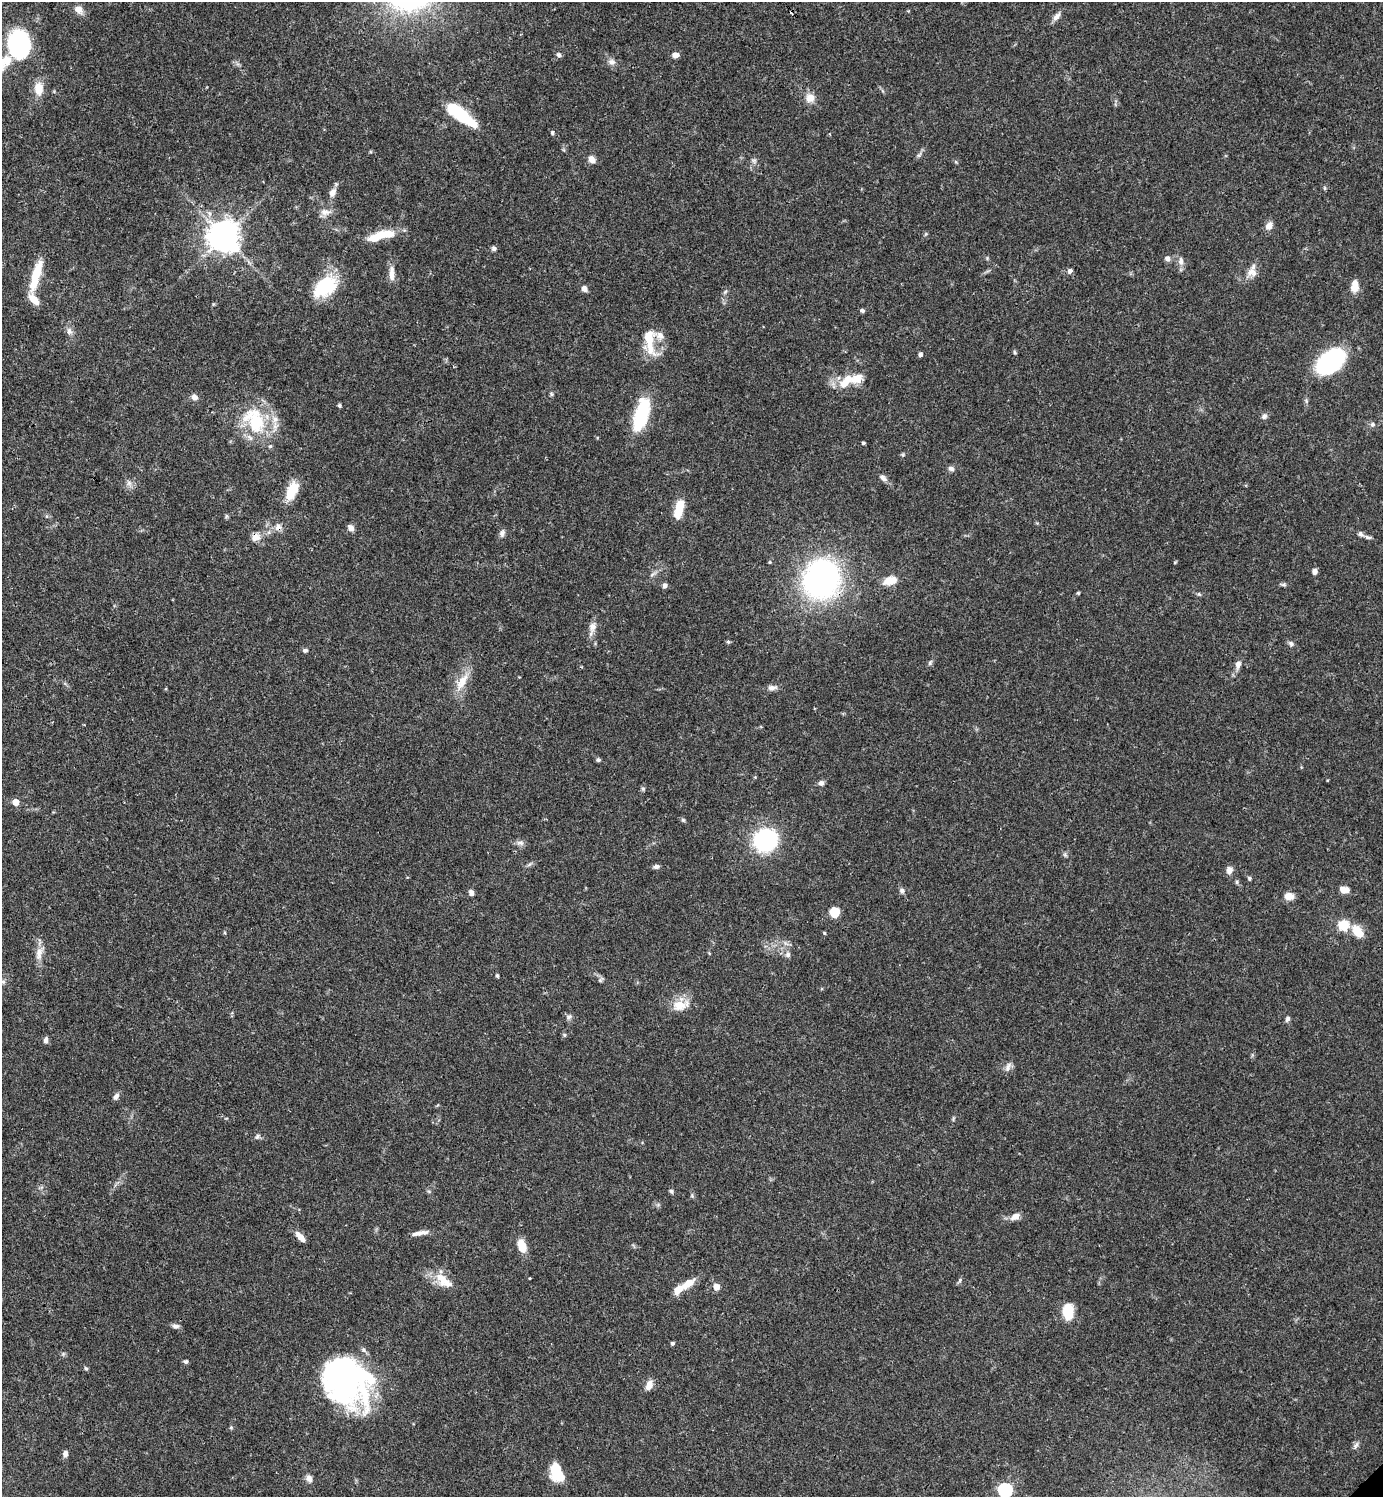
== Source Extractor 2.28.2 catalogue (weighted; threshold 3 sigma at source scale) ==
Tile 11 of 4 x 4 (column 3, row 3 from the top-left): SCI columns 3063-4443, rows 1497-2991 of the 5981 x 5982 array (HDU 1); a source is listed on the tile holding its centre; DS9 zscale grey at full resolution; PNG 1385 x 1499 px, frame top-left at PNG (2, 2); no overlay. Shown black and unused: <1% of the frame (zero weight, under 3 of 4 exposures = <1% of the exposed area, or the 3 px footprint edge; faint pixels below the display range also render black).
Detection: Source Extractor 2.28.2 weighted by HDU 2 'WHT'; one run over the whole footprint, this tile lists its part. Background 0.0385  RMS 0.0026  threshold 0.0117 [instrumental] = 3 sigma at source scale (4.5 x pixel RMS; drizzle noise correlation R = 1.50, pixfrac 1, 0.05/0.05 arcsec/px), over >= 5 px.
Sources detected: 138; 4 inside a brighter object's white glare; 1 cosmic-ray / hot-pixel residue — not listed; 9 inside a brighter listed object's ellipse — not listed separately; the other 124 listed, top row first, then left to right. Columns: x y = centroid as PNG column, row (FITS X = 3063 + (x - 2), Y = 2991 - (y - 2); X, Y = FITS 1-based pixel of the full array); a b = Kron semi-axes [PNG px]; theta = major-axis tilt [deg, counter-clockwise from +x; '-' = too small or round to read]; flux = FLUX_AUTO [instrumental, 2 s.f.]
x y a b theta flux
78 9 10 8 -38 2
1056 16 12 7 49 1.4
19 45 16 13 -80 60
559 55 7 6 - 0.6
675 55 6 6 - 1.5
6 61 14 12 -42 3.1
612 62 10 7 -29 1.2
39 89 15 10 -89 3.7
810 98 10 10 - 2.5
462 115 35 11 -37 15
552 133 5 5 - 0.43
592 159 9 7 -55 1.8
1324 188 6 4 -71 0.3
332 192 12 8 60 1.7
325 212 14 8 -9 1.8
1269 226 10 8 68 1.6
384 234 27 10 4 6.1
224 236 10 10 - 370
494 248 6 6 - 0.66
1167 259 6 6 - 1.1
1181 261 10 7 90 1.3
1070 271 6 5 - 0.78
1252 272 14 11 -19 2.1
392 274 20 7 -89 2.1
36 276 38 9 75 7.8
1355 286 13 8 84 2.9
324 287 27 17 36 15
584 289 7 6 - 1.2
725 292 6 4 46 0.42
862 310 6 5 - 0.57
69 331 11 7 -75 1.2
649 341 39 13 -83 7.2
1015 352 6 4 -62 0.34
920 354 4 4 - 0.82
1330 361 30 18 41 29
845 382 23 11 46 5
551 394 6 4 -72 0.38
194 397 8 6 -50 1.2
339 406 5 4 - 0.41
641 414 34 13 74 17
1264 416 8 7 - 0.83
255 421 43 28 -59 17
1372 424 7 6 - 0.67
863 443 3 3 - 0.49
951 468 9 6 -22 0.77
883 478 12 6 -40 1.1
129 483 8 6 -46 0.92
292 491 22 10 66 6.1
679 507 18 9 78 5
226 516 6 4 90 0.38
278 527 10 8 84 1.4
351 528 8 6 -56 1.3
502 533 10 7 70 0.96
255 537 11 9 15 2.1
1368 537 11 4 -14 0.71
1314 571 6 6 - 0.89
821 579 30 27 71 78
890 581 14 8 14 4.1
1284 584 6 6 - 0.5
665 585 6 5 - 0.88
1078 593 4 4 - 0.31
1199 594 6 4 -44 0.35
592 627 14 10 77 1.8
728 642 5 5 - 0.37
1291 644 7 6 - 0.7
305 650 6 5 - 0.56
930 663 7 5 55 0.53
1238 664 11 7 76 1.3
462 682 27 12 59 4.6
772 688 12 7 5 1.3
598 760 6 5 - 0.47
821 783 7 7 - 0.83
643 788 6 5 - 0.43
15 802 5 5 - 3.8
683 820 5 5 - 0.4
765 840 15 14 - 36
520 843 11 6 -11 0.98
656 866 8 5 7 0.78
1229 870 9 7 84 1.4
1249 878 6 5 - 0.41
902 890 7 6 - 0.8
1344 890 9 6 -6 2.8
471 893 8 6 -72 0.95
1289 896 9 7 0 3
835 912 10 9 - 4.3
1343 925 12 11 - 4.9
1358 931 16 10 -53 4.4
824 933 5 3 - 0.25
39 954 20 9 84 2.6
788 955 7 7 - 0.83
497 976 4 3 - 0.38
600 980 8 4 43 0.45
679 1005 19 14 6 4.2
569 1017 10 5 32 0.65
1288 1019 7 5 60 0.67
564 1035 5 4 - 0.37
46 1040 7 5 78 0.9
1008 1067 13 7 71 1.2
116 1096 9 6 59 0.98
257 1137 8 6 58 0.6
671 1191 6 5 - 0.5
692 1195 6 4 73 0.35
1015 1216 12 7 29 1.8
423 1232 15 6 2 1.4
300 1237 13 6 -48 2.3
522 1246 12 7 -72 4.8
960 1280 8 3 71 0.45
444 1281 29 12 -39 5.2
688 1284 19 9 34 3.3
716 1287 6 6 - 2
1068 1312 17 11 -88 6.1
176 1326 10 5 -5 0.8
672 1343 4 4 - 0.46
63 1354 6 4 46 0.39
186 1362 5 5 - 0.58
86 1368 6 4 -64 0.42
342 1379 52 37 -48 67
649 1385 11 7 71 2.3
231 1427 5 5 - 0.33
1356 1445 11 5 65 0.79
65 1453 7 5 76 1.1
556 1470 18 10 88 6.9
309 1478 9 8 - 1.2
1005 1490 6 6 - 48
Overlapping masked pixels (flux is a lower limit): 3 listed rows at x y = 278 527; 255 537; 821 579
Isophote crosses this tile's border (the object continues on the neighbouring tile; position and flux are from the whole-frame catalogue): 1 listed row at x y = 1005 1490